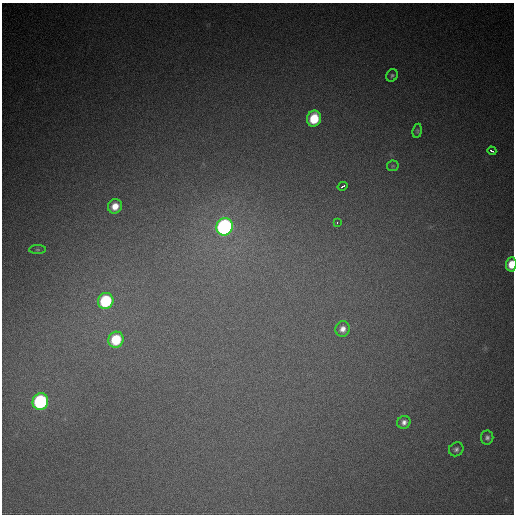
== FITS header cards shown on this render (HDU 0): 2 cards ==
NAXIS1  =                  512
NAXIS2  =                  512

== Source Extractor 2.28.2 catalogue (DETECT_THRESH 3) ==
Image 512 x 512 px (HDU 0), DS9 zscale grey, 1 PNG px = 1 image px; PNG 516 x 516 px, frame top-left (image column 1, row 512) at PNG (2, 3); each listed source drawn as its Kron ellipse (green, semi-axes under 4 px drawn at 4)
Background 779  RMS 22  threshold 65.5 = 3 sigma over >= 5 px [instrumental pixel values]
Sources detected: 18; all 18 listed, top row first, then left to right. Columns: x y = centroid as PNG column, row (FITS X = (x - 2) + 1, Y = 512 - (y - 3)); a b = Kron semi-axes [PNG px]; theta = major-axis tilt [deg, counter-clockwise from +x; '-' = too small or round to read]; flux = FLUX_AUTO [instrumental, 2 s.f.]
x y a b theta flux
392 75 6 5 - 3000
314 119 8 7 - 57000
417 131 7 4 82 2400
492 151 4 3 - 6600
393 166 6 5 - 2400
343 186 5 3 - 7400
115 206 7 6 - 18000
337 222 3 2 - 12000
225 227 9 8 - 400000
38 250 8 4 0 2300
511 264 7 5 86 26000
106 301 8 7 - 110000
343 329 7 7 - 9100
116 340 8 7 - 65000
40 402 8 7 - 220000
404 422 7 6 - 6800
487 437 7 6 - 4700
456 449 7 6 - 4400
At the frame edge (FLAGS 8, measured only in part): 1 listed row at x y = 511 264